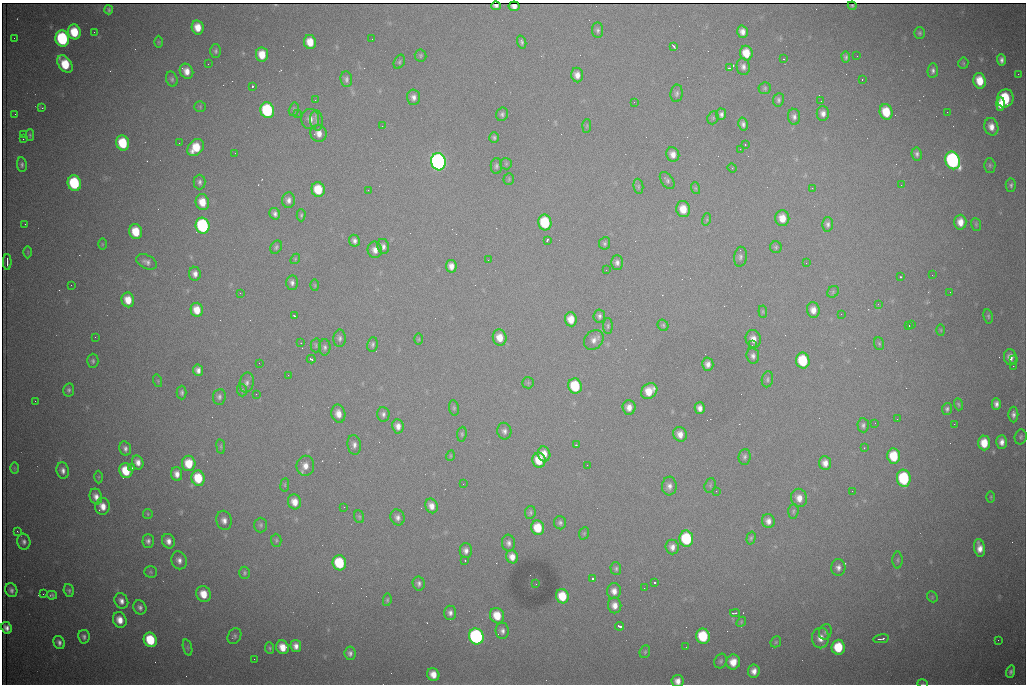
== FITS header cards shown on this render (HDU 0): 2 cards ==
NAXIS1  =                 1024 /fastest changing axis
NAXIS2  =                  682 /next to fastest changing axis

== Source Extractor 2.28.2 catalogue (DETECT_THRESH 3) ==
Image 1024 x 682 px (HDU 0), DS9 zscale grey, 1 PNG px = 1 image px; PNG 1028 x 686 px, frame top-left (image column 1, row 682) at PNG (2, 3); each listed source drawn as its Kron ellipse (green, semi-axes under 4 px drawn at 4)
Background 3080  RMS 35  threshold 106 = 3 sigma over >= 5 px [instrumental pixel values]
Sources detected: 329; all 329 listed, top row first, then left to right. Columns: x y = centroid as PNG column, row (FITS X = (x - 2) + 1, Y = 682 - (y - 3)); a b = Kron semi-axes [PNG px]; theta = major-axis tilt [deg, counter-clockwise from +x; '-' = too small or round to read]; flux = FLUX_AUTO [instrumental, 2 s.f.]
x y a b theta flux
496 6 5 4 - 4.7e+03
514 6 5 5 - 1.2e+04
852 6 4 2 - 4.0e+03
109 10 4 3 - 4.6e+03
198 27 7 6 - 3.2e+04
598 30 8 5 -85 6.3e+03
74 32 7 6 - 6.9e+04
94 32 2 2 - 1.2e+03
742 32 6 5 - 1.5e+04
920 33 6 5 - 4.5e+03
14 38 2 2 - 1.2e+03
62 39 8 7 - 2.5e+05
372 39 2 2 - 9.5e+02
159 42 6 4 -90 3.0e+03
310 42 7 6 - 3.7e+04
522 42 6 4 -72 5.9e+03
674 46 4 2 - 3.9e+03
216 51 7 5 90 5.0e+03
746 53 7 6 - 4.3e+04
262 54 7 6 - 3.9e+04
421 56 6 6 - 3.8e+03
857 56 2 2 - 2.0e+03
846 57 5 4 - 5.3e+03
784 59 2 2 - 2.0e+03
1001 60 6 4 -87 9.0e+03
399 62 7 5 62 4.8e+03
963 63 5 5 - 3.4e+03
65 64 9 6 -55 7.6e+04
208 64 2 2 - 2.9e+03
743 67 8 6 -81 1.1e+04
729 68 3 3 - 3.0e+03
186 71 8 6 -60 2.2e+04
933 71 7 5 85 7.2e+03
1018 74 2 2 - 1.4e+04
577 75 7 6 - 1.7e+04
172 79 8 5 -73 5.7e+03
346 79 8 5 -83 7.3e+03
862 79 3 2 - 5.6e+03
980 81 8 6 -77 4.5e+04
252 86 3 3 - 8.9e+04
765 88 6 5 - 4.2e+03
677 93 9 6 82 6.7e+03
414 97 8 6 -88 1.2e+04
1005 98 9 8 - 1.4e+05
315 100 2 2 - 1.1e+03
778 100 7 5 82 6.0e+03
821 101 2 2 - 1.3e+03
634 102 2 2 - 9.6e+02
1001 104 7 4 89 2.3e+04
200 107 5 5 - 3.2e+03
42 108 3 3 - 3.0e+03
294 109 7 5 76 4.4e+03
267 110 8 7 - 2.3e+05
886 112 8 6 -74 6.3e+04
947 112 2 2 - 2.9e+03
823 113 7 6 - 1.3e+04
15 114 2 2 - 9.3e+02
297 114 3 2 - 2.9e+03
502 114 7 6 - 6.1e+03
721 114 6 5 - 8.0e+03
794 117 8 6 -82 8.8e+03
713 118 7 5 70 4.4e+03
310 119 10 9 - 1.7e+04
317 121 10 6 -82 8.2e+03
743 124 6 4 -77 7.7e+03
382 126 3 2 - 1.9e+03
587 126 7 4 87 3.0e+03
991 127 9 7 -75 2.0e+04
319 133 8 8 - 1.9e+04
24 134 2 2 - 1.3e+03
30 135 6 4 -89 3.6e+03
494 138 5 4 - 4.5e+03
23 139 2 2 - 1.4e+03
123 143 8 6 -73 9.4e+04
179 143 2 2 - 4.0e+03
745 145 3 2 - 2.3e+03
196 148 9 7 51 5.8e+04
740 149 2 2 - 3.0e+03
235 153 2 2 - 1.3e+03
673 154 7 6 - 1.7e+04
917 154 7 5 -80 7.3e+03
953 160 9 7 -68 5.6e+05
438 162 8 7 - 1.2e+06
506 164 6 5 - 3.9e+03
22 165 7 5 -81 5.8e+03
990 165 7 5 -88 4.6e+03
496 166 8 5 -90 6.0e+03
732 168 4 4 - 2.9e+03
509 179 6 5 - 3.3e+03
667 181 10 6 -54 6.6e+03
200 182 7 6 - 7.0e+03
74 183 8 6 -75 1.8e+05
901 185 3 2 - 1.7e+03
1011 185 6 5 - 5.5e+03
638 186 8 5 -84 5.1e+03
695 188 6 4 -71 3.3e+03
812 188 3 2 - 3.3e+03
318 189 7 6 - 6.4e+04
368 190 2 2 - 8.8e+03
288 200 8 6 85 1.1e+04
202 202 8 6 -74 3.8e+04
683 209 8 7 - 3.9e+04
275 214 6 5 - 8.1e+03
301 215 6 4 90 3.9e+03
782 218 8 7 - 3.3e+04
707 219 6 4 73 3.4e+03
545 222 8 6 -77 1.3e+05
960 222 7 6 - 2.4e+04
25 224 2 2 - 1.3e+03
828 224 7 5 -89 8.0e+03
976 224 6 5 - 3.4e+03
203 226 8 7 - 3.4e+05
136 232 7 6 - 5.7e+04
547 240 3 2 - 3.1e+03
354 241 6 5 - 8.3e+03
605 243 6 5 - 5.0e+03
102 244 6 3 -90 2.7e+03
383 246 7 6 - 9.8e+03
276 247 7 5 62 4.5e+03
776 247 6 6 - 4.1e+03
375 250 8 7 - 1.6e+04
28 252 6 4 90 2.9e+03
740 257 10 6 81 8.2e+03
295 259 6 4 49 2.9e+03
488 260 2 2 - 2.1e+03
7 262 8 2 90 5.3e+03
147 262 11 6 -26 1.1e+04
617 263 7 6 - 9.7e+03
806 263 2 2 - 1.2e+03
451 266 6 5 - 1.6e+04
606 270 2 2 - 1.3e+03
195 274 7 6 - 1.3e+04
932 275 2 2 - 1.0e+03
900 277 3 3 - 6.2e+03
292 283 7 6 - 8.5e+03
71 285 2 2 - 7.0e+03
315 285 6 4 -88 2.5e+03
833 292 6 5 - 3.9e+03
950 292 2 2 - 1.0e+03
240 293 2 2 - 1.1e+03
128 300 7 6 - 3.7e+04
878 304 4 3 - 2.2e+03
197 310 7 6 - 3.4e+04
813 310 8 6 -79 1.9e+04
763 312 6 4 -84 2.8e+03
841 314 2 2 - 2.4e+03
294 316 3 2 - 2.4e+03
599 316 6 5 - 6.9e+03
988 316 7 4 -80 4.2e+03
571 319 7 6 - 3.0e+04
663 325 6 5 - 4.1e+03
912 325 3 2 - 2.7e+03
608 326 8 5 90 4.6e+03
909 326 3 3 - 2.1e+03
941 330 6 4 -88 2.4e+03
95 337 2 2 - 1.0e+03
500 337 8 7 - 3.0e+04
340 338 9 6 89 7.9e+03
419 339 6 4 89 2.8e+03
753 339 9 7 -74 2.0e+04
594 340 11 8 45 1.5e+04
301 343 2 2 - 1.6e+03
372 344 7 5 83 5.7e+03
879 344 6 5 - 3.6e+03
316 345 7 5 -89 3.8e+03
752 345 3 2 - 4.6e+03
325 347 8 6 90 6.7e+03
753 356 8 6 -83 9.0e+03
1010 357 8 6 -79 1.8e+04
311 359 4 3 - 5.4e+03
1014 360 2 2 - 2.6e+03
93 361 7 5 88 5.3e+03
803 361 8 6 -78 1.2e+05
259 363 3 2 - 1.6e+03
708 364 6 6 - 1.2e+04
1013 366 2 2 - 1.7e+04
198 370 6 5 - 1.1e+04
288 375 2 2 - 1.7e+03
767 379 8 5 80 5.5e+03
158 381 6 4 -72 2.9e+03
247 383 10 7 78 1.0e+04
528 383 6 5 - 3.7e+03
575 386 8 6 -76 1.1e+05
69 390 6 5 - 5.4e+03
242 390 6 5 - 3.8e+03
649 391 9 7 41 4.2e+04
182 393 7 5 90 5.8e+03
256 394 3 2 - 1.8e+03
219 397 8 6 83 7.0e+03
35 401 3 2 - 1.7e+03
958 404 6 4 -71 3.4e+03
996 404 6 4 -90 1.0e+04
629 407 7 6 - 1.8e+04
454 408 8 5 -81 4.5e+03
700 408 6 5 - 1.3e+04
947 409 6 5 - 5.3e+03
338 414 9 7 -78 2.3e+04
383 414 7 6 - 8.0e+03
1013 415 8 5 90 8.9e+03
897 419 2 2 - 1.0e+03
875 423 3 2 - 1.9e+03
954 424 2 2 - 9.3e+03
863 425 7 5 -85 6.7e+03
398 426 7 5 -81 1.6e+04
504 431 8 7 - 9.1e+03
462 434 7 5 83 4.1e+03
680 434 7 6 - 1.9e+04
1021 437 7 6 - 5.2e+03
1002 442 7 5 88 1.4e+04
984 443 7 6 - 4.5e+04
354 445 10 7 -82 1.1e+04
577 445 4 3 - 2.6e+03
221 446 7 4 -82 2.9e+03
125 448 7 6 - 8.3e+03
864 448 3 2 - 1.6e+03
544 454 8 6 -74 2.7e+04
450 456 5 3 - 2.4e+03
894 456 8 6 -85 7.6e+04
745 457 8 6 84 6.3e+03
539 460 7 6 - 5.0e+04
138 462 7 5 -76 1.6e+04
189 463 7 7 - 5.1e+04
825 463 7 6 - 1.7e+04
587 465 2 2 - 5.3e+03
305 466 10 9 - 2.2e+04
14 468 6 4 -89 3.2e+03
132 468 3 2 - 3.1e+03
63 471 8 6 -81 1.2e+04
126 471 7 6 - 6.6e+04
177 474 7 5 -82 1.6e+04
99 477 6 4 89 3.1e+03
198 478 8 6 -74 6.8e+04
904 478 8 7 - 1.9e+05
463 484 2 2 - 1.3e+03
285 485 7 3 83 3.1e+03
710 485 7 5 71 4.2e+03
669 486 9 7 84 1.2e+04
716 491 3 2 - 2.4e+03
852 491 2 2 - 1.5e+03
96 496 8 6 -73 1.5e+04
991 497 5 3 - 2.6e+03
799 498 9 8 - 2.2e+04
295 502 7 6 - 2.6e+04
103 506 8 7 - 2.5e+04
431 506 7 6 - 1.9e+04
344 507 2 2 - 4.3e+03
793 511 7 5 87 4.3e+03
530 512 6 5 - 4.8e+03
148 514 5 4 - 2.9e+03
359 517 6 5 - 4.0e+03
398 517 8 7 - 1.0e+04
224 520 10 7 -79 1.5e+04
768 521 7 6 - 1.4e+04
560 523 6 6 - 6.2e+03
261 525 7 6 - 5.3e+03
538 528 7 6 - 5.8e+04
17 531 3 2 - 2.2e+03
584 533 6 4 69 3.2e+03
751 538 6 4 75 3.9e+03
686 539 8 7 - 1.7e+05
276 540 6 5 - 4.2e+03
148 541 7 5 90 8.0e+03
168 541 7 6 - 1.5e+04
24 542 8 6 -77 9.1e+03
508 543 8 6 -84 9.7e+03
672 547 7 6 - 1.4e+04
979 548 9 5 -80 2.0e+04
466 551 7 6 - 1.1e+04
512 557 7 6 - 2.0e+04
179 560 9 7 -69 1.3e+04
898 560 8 5 90 5.0e+03
465 561 3 2 - 3.2e+03
339 563 7 6 - 1.2e+05
838 568 8 7 - 1.1e+04
616 569 6 5 - 5.1e+03
150 572 6 5 - 4.2e+03
244 573 6 5 - 4.6e+03
592 579 3 3 - 7.3e+03
419 583 7 6 - 7.9e+03
654 583 3 3 - 1.0e+05
536 584 2 2 - 1.3e+03
644 588 2 2 - 1.0e+03
11 590 7 6 - 8.6e+03
69 591 6 5 - 5.1e+03
614 591 8 7 - 1.7e+04
43 594 3 2 - 2.9e+03
204 594 8 7 - 4.1e+04
52 595 5 4 - 4.6e+03
562 596 7 6 - 5.8e+04
932 597 6 5 - 3.3e+03
387 600 6 4 81 3.6e+03
121 601 8 6 -63 1.3e+04
615 605 8 6 -81 1.9e+04
140 607 7 6 - 8.7e+03
450 613 7 6 - 1.0e+04
735 613 5 2 - 5.8e+03
497 616 8 7 - 5.0e+04
120 620 8 6 -65 2.5e+04
741 622 5 4 - 3.3e+03
619 626 4 3 - 5.9e+03
7 628 6 5 - 1.2e+04
502 631 8 6 -82 9.7e+03
825 632 8 6 68 6.3e+03
234 636 8 6 58 5.8e+03
476 636 8 7 - 5.6e+05
703 636 7 7 - 1.1e+05
84 637 7 5 -81 8.1e+03
820 638 10 8 -89 2.4e+04
881 639 8 3 10 6.8e+03
150 640 7 6 - 9.9e+04
998 640 2 2 - 1.2e+03
59 642 7 5 -65 9.4e+03
776 642 6 5 - 3.4e+03
296 646 6 5 - 1.4e+04
283 647 7 6 - 3.2e+04
686 647 2 2 - 1.1e+03
838 647 7 6 - 8.3e+04
187 648 8 3 -72 4.0e+03
269 648 6 4 -81 4.0e+03
645 652 6 5 - 4.0e+03
350 653 7 6 - 8.3e+03
254 659 2 2 - 5.4e+03
721 661 7 6 - 5.3e+03
733 662 7 7 - 3.0e+04
754 671 7 6 - 1.7e+04
1010 672 6 4 74 6.7e+03
433 674 6 6 - 2.4e+04
677 681 6 6 - 1.7e+04
923 684 5 3 - 2.3e+03
At the frame edge (FLAGS 8, measured only in part): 2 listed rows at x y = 677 681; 923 684

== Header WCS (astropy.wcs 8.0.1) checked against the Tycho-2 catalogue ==
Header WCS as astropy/WCSLIB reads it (CRVAL/CRPIX/CD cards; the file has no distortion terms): RA---TAN/DEC--TAN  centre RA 07:09:14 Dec +30:56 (107.31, +30.93 deg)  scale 1.43 arcsec/px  FOV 24.4' x 16.3'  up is -93 deg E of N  parity flipped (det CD > 0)
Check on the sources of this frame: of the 60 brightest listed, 5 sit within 2.1 arcsec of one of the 10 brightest Tycho-2 stars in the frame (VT <= 12.48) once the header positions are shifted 1.24 arcsec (0.86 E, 0.89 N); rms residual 1.22 arcsec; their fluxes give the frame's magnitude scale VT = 25.75 - 2.5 log10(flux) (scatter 0.26 mag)
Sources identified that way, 5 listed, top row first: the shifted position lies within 2.1 arcsec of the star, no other Tycho-2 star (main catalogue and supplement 1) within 4.2 arcsec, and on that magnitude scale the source's flux lands within +1.5 / -3 mag of the star's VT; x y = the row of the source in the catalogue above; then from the Tycho-2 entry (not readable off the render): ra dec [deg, ICRS J2000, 3 dp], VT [Tycho-2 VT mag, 2 dp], TYC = Tycho-2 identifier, HIP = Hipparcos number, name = IAU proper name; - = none
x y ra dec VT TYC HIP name
62 39 107.177 +30.749 11.91 2438-477-1 - -
953 160 107.215 +31.104 11.64 2438-821-1 - -
438 162 107.226 +30.900 10.76 2438-883-1 - -
74 183 107.244 +30.756 12.13 2438-718-1 - -
476 636 107.445 +30.924 11.38 2438-1056-1 - -